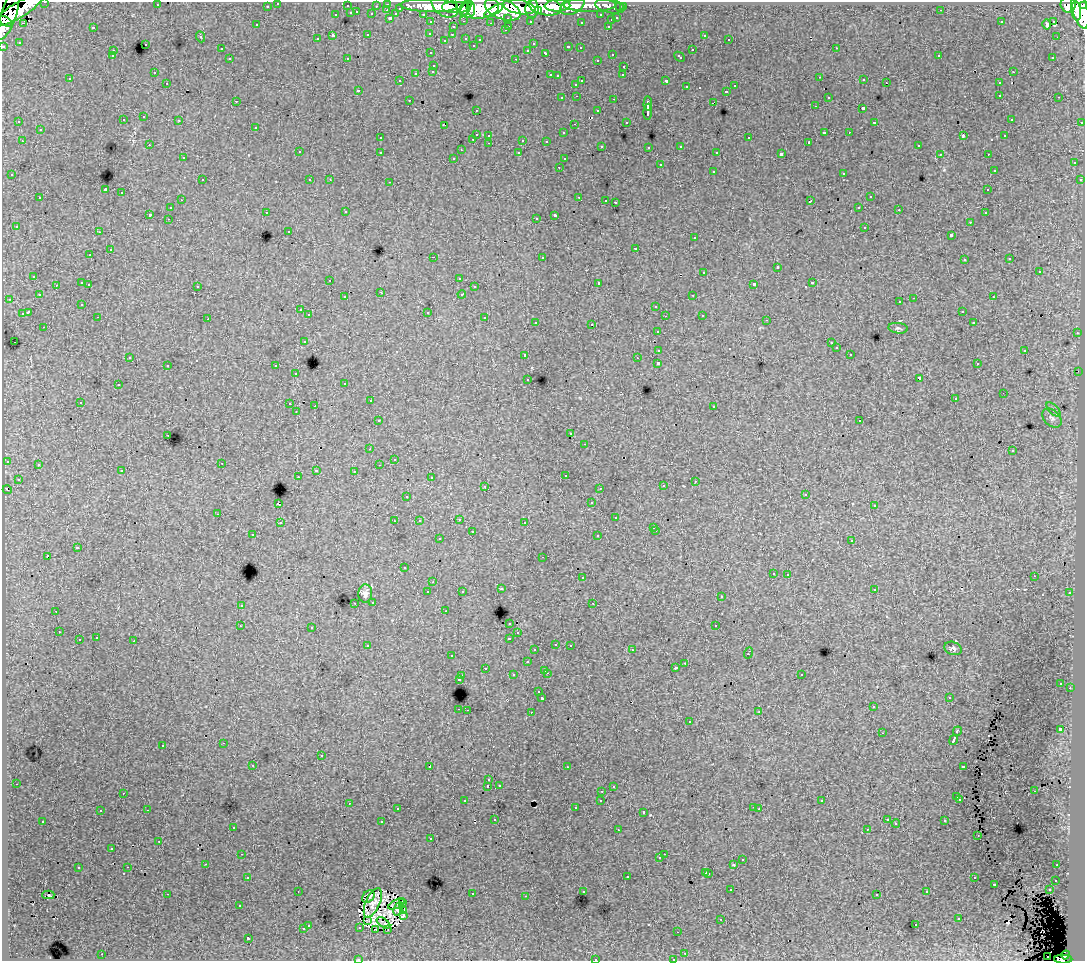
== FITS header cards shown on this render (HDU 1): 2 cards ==
NAXIS1  =                 1083
NAXIS2  =                  959

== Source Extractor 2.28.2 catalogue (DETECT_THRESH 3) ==
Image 1083 x 959 px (HDU 1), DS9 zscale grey, 1 PNG px = 1 image px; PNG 1087 x 963 px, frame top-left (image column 1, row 959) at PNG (2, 2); each listed source drawn as its Kron ellipse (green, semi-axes under 4 px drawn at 4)
Background 112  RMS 1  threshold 3.06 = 3 sigma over >= 5 px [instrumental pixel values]
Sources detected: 524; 10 with non-positive FLUX_AUTO (blend fragments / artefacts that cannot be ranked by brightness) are neither listed nor drawn; of the other 514, the 500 brightest by FLUX_AUTO listed and drawn (14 fainter detections omitted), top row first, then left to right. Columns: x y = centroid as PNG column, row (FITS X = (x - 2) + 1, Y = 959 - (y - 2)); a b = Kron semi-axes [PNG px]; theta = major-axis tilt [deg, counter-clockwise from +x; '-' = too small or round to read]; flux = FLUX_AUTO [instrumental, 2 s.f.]
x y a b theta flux
45 2 3 2 - 2400
278 3 3 3 - 2000
388 4 3 3 - 3700
157 5 3 2 - 89
590 5 26 6 1 51000
1068 5 8 7 - 86000
267 6 3 3 - 1400
347 6 3 3 - 570
376 6 3 2 - 1100
429 6 29 6 -2 200000
445 6 14 10 -35 160000
557 6 13 5 1 130000
572 6 13 8 25 77000
610 6 15 7 -11 25000
1084 6 3 3 - 41000
456 7 14 6 0 220000
519 7 16 7 -11 270000
546 7 16 8 -10 220000
620 7 3 3 - 1200
623 7 3 3 - 1700
400 8 3 3 - 1500
479 8 20 10 6 410000
466 9 8 4 59 79000
471 9 7 4 -86 75000
503 9 19 10 -21 450000
532 9 9 6 86 160000
1080 9 19 7 -76 330000
19 10 28 7 32 270000
387 10 3 2 - 210
941 10 2 2 - 51
494 11 11 4 31 99000
538 11 4 4 - 59000
1076 11 10 4 -83 170000
357 12 3 2 - 220
351 13 3 3 - 640
372 14 3 3 - 960
396 14 4 3 - 750
423 14 3 2 - 1500
8 15 26 7 71 260000
336 15 3 3 - 310
601 15 3 3 - 1400
390 18 3 3 - 1000
508 18 3 3 - 860
617 18 3 3 - 430
611 20 3 3 - 340
6 21 7 3 -32 82000
464 21 3 2 - 360
530 21 3 3 - 1200
431 22 3 3 - 1800
581 22 3 3 - 140
1001 22 3 2 - 49
1054 22 3 3 - 2200
23 23 3 2 - 150
491 23 3 3 - 82
1047 24 5 3 - 240
257 25 3 2 - 62
509 26 3 2 - 360
608 26 3 2 - 320
93 27 3 2 - 680
453 27 3 3 - 320
505 30 3 3 - 230
430 33 3 3 - 120
368 35 3 3 - 350
452 35 3 3 - 140
704 35 3 3 - 310
333 36 3 3 - 1400
201 37 5 3 - 68
1057 37 2 2 - 69
466 38 3 3 - 280
317 39 3 3 - 170
480 39 3 2 - 100
729 39 3 2 - 84
445 40 2 2 - 53
19 42 2 2 - 45
145 44 3 3 - 260
533 44 3 2 - 99
473 45 3 3 - 120
3 46 3 3 - 4500
568 47 3 3 - 440
580 48 3 2 - 150
836 48 3 2 - 200
221 49 3 2 - 71
528 50 3 3 - 140
692 50 3 3 - 490
113 51 3 3 - 270
431 53 3 2 - 170
546 53 4 3 - 390
612 54 3 2 - 230
939 55 3 2 - 73
112 56 3 2 - 94
679 57 6 3 -45 300
1053 57 3 2 - 150
347 58 2 2 - 52
230 59 3 3 - 240
516 59 3 2 - 350
597 60 3 2 - 250
434 65 3 3 - 260
624 66 3 3 - 280
433 71 3 3 - 230
1013 72 3 2 - 340
154 73 3 2 - 130
416 73 3 3 - 490
550 75 3 2 - 360
623 75 3 2 - 91
557 76 3 3 - 130
820 77 3 2 - 110
70 79 3 3 - 180
864 80 3 3 - 150
400 81 3 2 - 84
582 81 3 2 - 420
666 81 3 3 - 940
886 82 2 2 - 44
167 83 3 2 - 200
999 83 3 3 - 230
576 84 3 3 - 140
735 86 3 3 - 150
686 87 3 3 - 220
358 90 3 3 - 150
727 91 3 3 - 370
1000 95 3 3 - 380
577 96 3 2 - 200
828 97 3 3 - 220
1059 97 3 2 - 160
562 98 3 3 - 200
614 99 3 2 - 420
409 100 3 2 - 140
236 101 3 2 - 85
713 102 4 2 - 410
648 104 7 3 86 2300
815 106 3 2 - 140
863 108 3 3 - 1300
476 110 3 2 - 80
598 111 3 3 - 270
648 112 8 3 87 1800
144 117 3 3 - 260
1011 119 3 3 - 140
123 120 3 3 - 280
179 120 3 2 - 230
19 122 3 3 - 86
626 122 3 3 - 130
874 122 3 2 - 54
1082 122 3 2 - 580
574 124 3 2 - 100
445 125 4 2 - 68
255 127 3 3 - 300
40 130 3 3 - 330
824 132 3 2 - 660
849 132 2 2 - 120
563 133 3 3 - 160
476 134 3 3 - 750
489 135 3 3 - 240
963 136 4 3 - 420
1005 136 3 3 - 170
380 138 3 3 - 150
749 138 3 3 - 450
473 139 3 2 - 310
523 140 3 3 - 670
22 141 3 2 - 210
546 141 3 2 - 130
809 142 3 3 - 86
489 143 3 2 - 190
149 145 3 2 - 140
602 146 3 3 - 160
681 146 3 3 - 170
918 146 3 2 - 220
649 147 3 3 - 140
461 150 3 2 - 63
299 152 3 3 - 300
380 152 3 3 - 310
717 152 3 3 - 120
519 153 3 3 - 230
781 154 4 3 - 1800
940 154 3 2 - 97
988 154 3 2 - 230
183 158 3 3 - 170
454 158 3 3 - 240
564 159 3 3 - 120
1074 163 3 3 - 300
660 165 3 3 - 440
559 167 3 2 - 170
994 170 3 2 - 100
713 171 3 3 - 370
844 173 3 3 - 400
12 175 3 3 - 230
202 180 3 2 - 250
310 180 3 2 - 130
330 180 3 2 - 76
1080 180 3 3 - 180
390 182 3 2 - 350
105 190 4 3 - 6600
988 190 3 3 - 150
122 193 3 3 - 500
579 197 3 2 - 490
870 197 3 3 - 470
40 198 3 3 - 390
181 200 3 2 - 120
606 200 3 2 - 120
811 201 4 3 - 730
615 202 3 2 - 560
859 207 3 2 - 180
170 208 3 3 - 220
899 210 2 2 - 180
266 212 3 2 - 230
346 212 3 2 - 120
985 213 3 3 - 200
150 214 3 3 - 1200
555 215 4 3 - 1700
536 218 3 2 - 170
168 219 3 2 - 140
970 222 3 2 - 160
16 226 3 3 - 240
865 227 3 3 - 410
289 231 3 3 - 110
99 232 3 2 - 91
951 235 3 3 - 1000
695 238 3 3 - 210
635 248 3 3 - 540
110 250 3 3 - 510
90 255 3 2 - 150
433 257 2 2 - 570
542 257 3 3 - 310
1010 259 3 3 - 180
964 260 3 3 - 170
777 267 3 3 - 710
1039 271 3 3 - 590
704 272 3 3 - 440
34 276 3 3 - 270
459 278 3 3 - 160
330 280 3 2 - 110
82 283 3 3 - 710
599 283 3 3 - 1700
813 283 3 3 - 450
89 284 3 2 - 290
754 284 4 3 - 1500
56 285 3 2 - 220
197 286 3 3 - 220
474 287 3 3 - 220
381 292 2 2 - 46
462 294 4 3 - 430
39 295 3 3 - 200
693 295 3 2 - 310
345 297 3 3 - 250
993 297 3 2 - 280
914 298 3 2 - 470
9 299 3 2 - 120
900 302 3 3 - 200
82 304 3 3 - 110
656 306 3 3 - 360
300 310 3 3 - 230
962 311 3 2 - 160
28 312 4 3 - 1400
428 312 3 3 - 510
22 314 4 3 - 570
309 315 3 3 - 190
702 315 3 2 - 180
665 316 3 2 - 62
98 317 3 2 - 190
485 318 3 3 - 480
208 319 3 2 - 77
767 320 2 2 - 49
536 322 3 3 - 180
974 323 3 3 - 200
592 324 3 3 - 1000
44 327 3 2 - 210
898 328 10 5 -7 160
658 331 3 3 - 160
1077 333 3 3 - 200
304 341 3 3 - 260
14 342 2 2 - 44
831 343 3 3 - 110
836 348 3 3 - 150
659 350 4 3 - 900
1025 350 3 3 - 480
850 354 3 3 - 190
525 355 3 3 - 200
130 357 3 2 - 130
637 358 3 2 - 98
658 363 3 3 - 2500
977 364 3 2 - 140
168 365 3 3 - 260
276 366 3 3 - 310
1078 371 3 2 - 90
296 374 3 2 - 100
919 378 4 3 - 1300
528 379 3 3 - 310
345 383 3 3 - 170
118 385 3 3 - 210
1003 393 3 2 - 56
955 399 3 2 - 120
370 401 3 2 - 270
80 402 3 2 - 210
290 404 3 3 - 490
315 406 2 2 - 580
714 406 3 3 - 180
1054 410 9 4 -45 130
296 412 3 2 - 78
1052 418 11 7 -44 320
378 420 3 3 - 180
860 421 2 2 - 49
571 434 3 2 - 120
168 435 3 2 - 120
585 444 3 2 - 90
370 449 2 2 - 54
1013 451 3 3 - 210
394 459 2 2 - 48
7 461 3 3 - 110
222 463 2 2 - 120
38 465 4 3 - 78
379 465 3 2 - 91
316 470 3 3 - 300
122 471 3 3 - 140
354 471 3 3 - 140
565 475 3 2 - 100
298 476 3 2 - 56
431 477 3 3 - 220
18 479 3 3 - 250
695 481 3 3 - 130
485 486 3 2 - 200
663 486 3 3 - 200
600 488 3 2 - 120
7 490 4 2 - 160
806 494 3 3 - 170
407 496 3 2 - 100
592 503 3 2 - 62
278 504 3 3 - 1200
874 506 3 3 - 130
218 514 3 2 - 210
616 518 3 3 - 270
459 519 3 3 - 230
394 521 2 2 - 54
419 521 3 3 - 130
525 522 3 2 - 130
280 523 3 2 - 210
654 527 3 3 - 150
656 531 3 2 - 180
472 532 3 3 - 500
253 535 3 2 - 200
598 536 3 3 - 350
439 539 3 3 - 210
852 541 3 3 - 220
77 548 4 3 - 840
48 556 4 3 - 1200
543 557 3 2 - 120
404 568 3 3 - 170
773 573 3 3 - 270
788 574 3 3 - 240
1034 576 3 2 - 74
582 578 3 3 - 300
433 582 3 2 - 240
501 589 3 3 - 230
874 589 3 3 - 260
462 591 3 3 - 130
428 592 3 3 - 390
1070 593 3 3 - 180
365 594 9 7 83 300
721 597 3 3 - 180
373 602 3 3 - 200
355 603 3 2 - 220
593 603 3 2 - 170
241 605 3 3 - 350
56 611 2 2 - 70
445 611 3 2 - 160
510 623 3 3 - 250
240 626 3 2 - 61
716 626 3 3 - 420
312 627 3 3 - 180
59 632 3 2 - 110
518 633 3 2 - 160
96 638 3 3 - 330
509 638 3 3 - 490
79 640 3 3 - 430
134 641 3 3 - 590
556 644 3 2 - 240
570 645 3 2 - 210
368 646 4 3 - 210
953 648 9 6 -19 200
535 650 3 3 - 150
632 650 3 2 - 160
748 653 5 3 - 640
452 656 3 2 - 190
527 662 3 3 - 280
685 663 3 2 - 270
485 668 3 3 - 230
675 668 3 3 - 180
545 670 3 2 - 270
547 673 3 2 - 370
801 674 3 3 - 250
513 675 3 3 - 310
462 676 3 3 - 250
459 679 3 3 - 720
1061 683 3 2 - 72
1070 688 3 2 - 150
539 692 3 3 - 100
949 697 3 3 - 130
542 698 3 3 - 1500
873 707 3 3 - 230
459 709 3 2 - 280
467 710 2 2 - 320
531 712 3 2 - 290
759 712 4 3 - 57
689 722 3 3 - 280
1060 729 3 3 - 2000
957 731 5 3 - 840
882 733 4 3 - 60
953 740 5 3 - 2100
223 743 3 2 - 200
163 745 3 3 - 330
321 756 3 3 - 480
253 765 3 2 - 120
430 766 4 3 - 1600
963 766 4 3 - 590
567 767 3 2 - 150
489 780 3 3 - 150
16 784 3 2 - 230
499 785 3 2 - 140
488 786 3 3 - 1000
613 787 3 3 - 160
602 791 3 2 - 230
1034 791 3 2 - 100
123 793 3 2 - 96
957 797 3 3 - 300
960 799 3 3 - 210
601 800 3 3 - 160
465 801 3 3 - 200
822 801 3 3 - 89
349 803 3 2 - 400
754 807 3 2 - 200
575 808 3 3 - 220
397 809 3 3 - 260
759 809 2 2 - 64
147 810 3 2 - 270
100 811 3 3 - 180
643 812 3 3 - 240
495 819 3 3 - 190
887 820 3 3 - 160
43 821 3 3 - 250
945 821 3 3 - 270
382 822 3 3 - 750
896 823 4 3 - 85
233 827 3 3 - 220
867 829 3 3 - 85
618 830 3 2 - 140
978 835 3 2 - 100
431 839 3 2 - 170
159 842 2 2 - 52
112 849 3 3 - 130
242 854 3 2 - 180
664 854 2 2 - 170
660 858 3 2 - 87
742 860 3 3 - 170
206 864 2 2 - 150
734 864 3 3 - 630
1057 865 3 2 - 110
128 867 3 2 - 150
78 868 3 3 - 350
706 872 3 3 - 200
709 873 3 3 - 240
627 876 3 3 - 420
248 877 3 2 - 250
974 878 3 3 - 320
1056 880 3 3 - 240
994 884 3 3 - 320
731 890 3 2 - 140
1049 890 3 2 - 220
298 891 2 2 - 53
583 891 3 3 - 180
927 892 3 2 - 97
167 894 3 2 - 750
472 894 3 2 - 400
48 895 6 2 1 230
877 895 3 3 - 140
526 896 3 2 - 90
368 897 7 5 42 120
402 902 3 3 - 62
373 903 16 7 66 68
397 904 9 3 28 64
240 906 3 3 - 100
398 909 7 4 69 250
404 911 4 3 - 76
403 915 3 3 - 130
959 918 3 3 - 370
721 919 3 2 - 69
367 920 3 3 - 94
383 923 8 3 -35 150
308 925 3 3 - 150
916 925 3 2 - 200
360 927 3 3 - 260
303 929 3 3 - 320
376 929 2 2 - 69
388 929 3 2 - 68
678 932 2 2 - 72
248 938 3 3 - 1600
685 953 3 2 - 180
102 954 3 2 - 340
1065 955 4 4 - 43000
1048 956 2 2 - 310
358 959 4 3 - 110
595 959 3 3 - 360
673 959 3 2 - 100
1063 959 9 4 0 71000
At the frame edge (FLAGS 8, measured only in part): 10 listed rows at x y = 45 2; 278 3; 429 6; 1084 6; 6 21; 3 46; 358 959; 595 959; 673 959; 1063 959
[14 fainter detections neither listed nor drawn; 10 non-positive-flux detections neither listed nor drawn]